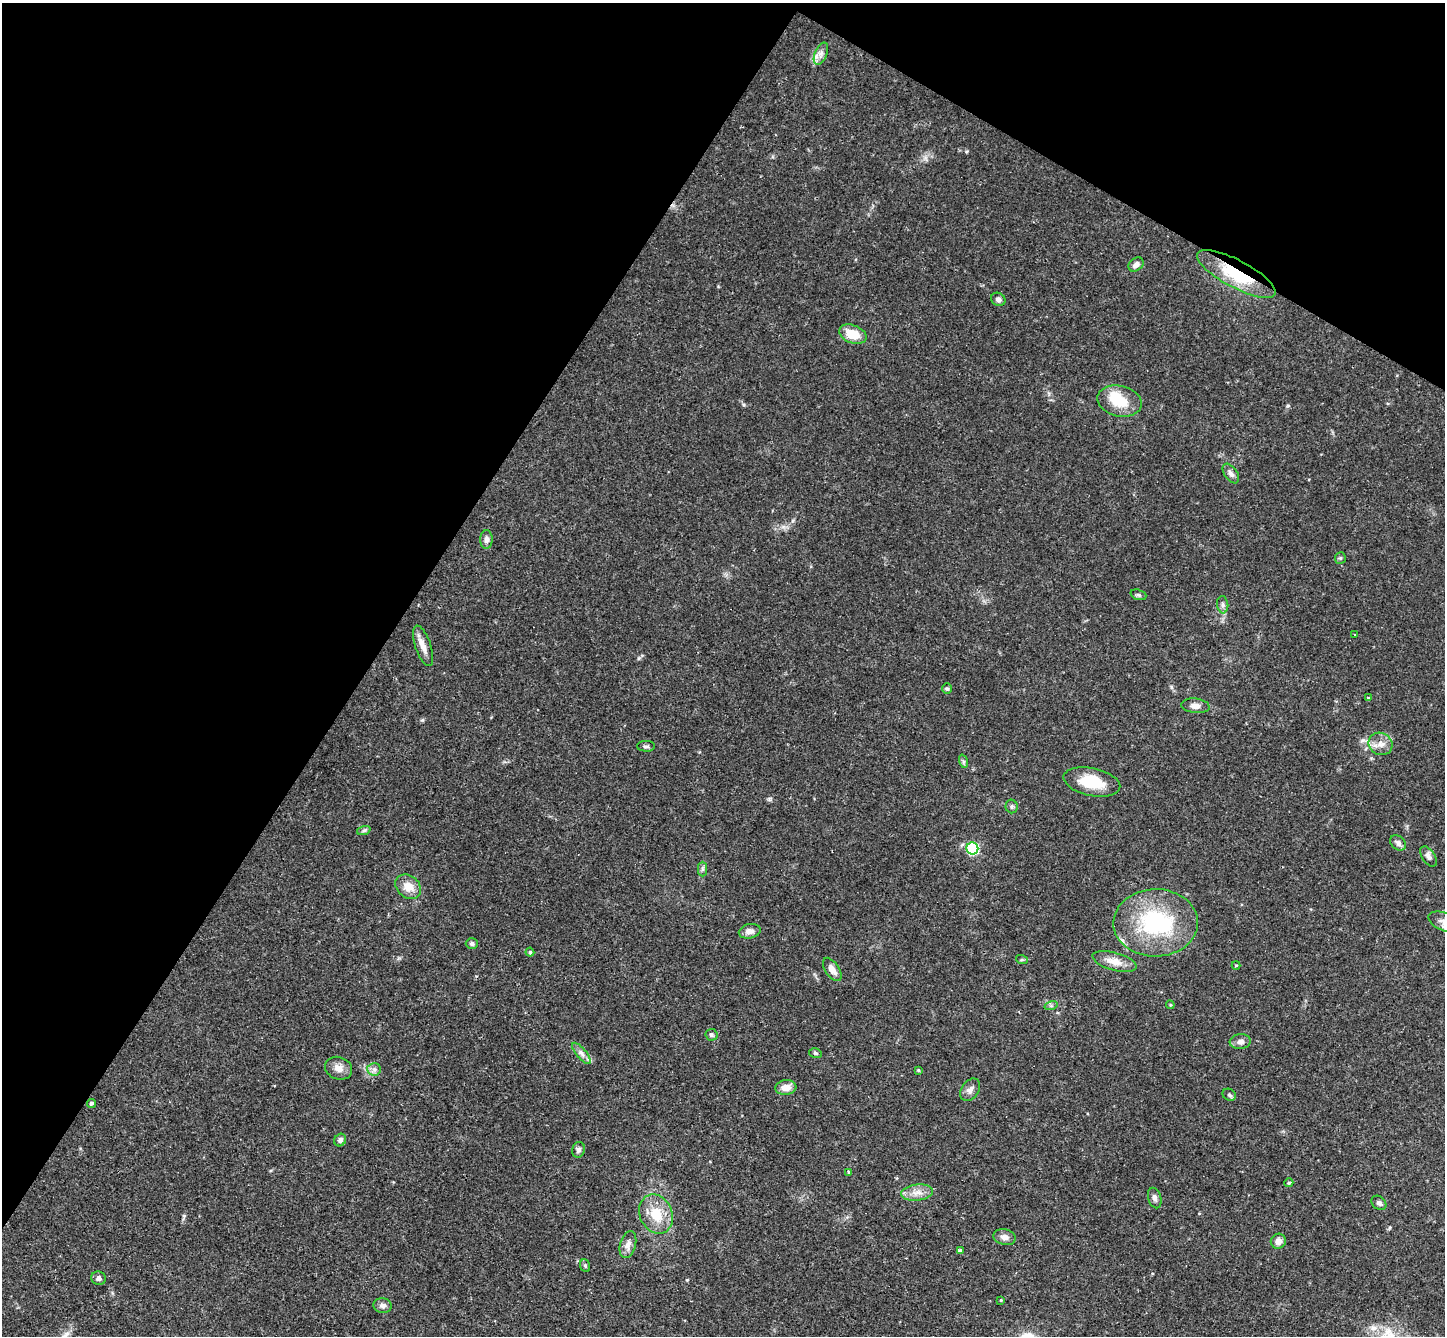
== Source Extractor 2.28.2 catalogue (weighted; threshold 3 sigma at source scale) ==
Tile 2 of 4 x 4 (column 2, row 1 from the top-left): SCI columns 1482-2924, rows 4341-5674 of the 5846 x 5873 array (HDU 1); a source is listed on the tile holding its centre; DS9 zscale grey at full resolution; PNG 1447 x 1338 px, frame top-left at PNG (2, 3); each listed source drawn as its Kron ellipse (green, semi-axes under 4 px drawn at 4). Shown black and unused: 32% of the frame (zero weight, under 3 of 4 exposures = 6% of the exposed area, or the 3 px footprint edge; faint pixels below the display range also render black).
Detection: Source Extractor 2.28.2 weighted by HDU 2 'WHT'; one run over the whole footprint, this tile lists its part. Background 0.0589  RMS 0.0036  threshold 0.0164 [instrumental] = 3 sigma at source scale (4.5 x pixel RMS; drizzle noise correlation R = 1.50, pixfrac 1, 0.05/0.05 arcsec/px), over >= 5 px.
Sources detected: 68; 2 inside a brighter object's white glare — neither listed nor drawn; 1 inside a brighter listed object's ellipse — not listed separately; the other 65 listed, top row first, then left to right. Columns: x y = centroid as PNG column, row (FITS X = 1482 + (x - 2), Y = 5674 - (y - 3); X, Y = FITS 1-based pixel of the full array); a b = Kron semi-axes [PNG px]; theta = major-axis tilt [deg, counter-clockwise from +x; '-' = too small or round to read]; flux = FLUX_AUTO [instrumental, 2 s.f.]
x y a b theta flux
821 54 12 6 66 2
1136 264 8 6 38 1.7
1236 274 44 13 -28 22
998 299 7 6 - 1.2
853 334 14 9 -21 7.2
1120 401 22 15 -14 9.4
1231 473 11 6 -54 1.6
486 539 9 6 88 1.5
1340 558 6 5 - 0.57
1138 595 8 5 -19 0.66
1223 605 9 5 -84 1.1
1355 635 2 2 - 0.26
423 646 21 8 -71 3.3
947 689 5 5 - 0.55
1368 698 4 3 - 0.47
1195 706 14 7 -6 2.1
1381 744 12 11 - 3.1
646 746 9 5 0 0.93
963 761 7 4 -72 0.62
1092 782 29 14 -12 11
1012 806 7 6 - 0.76
364 830 7 4 19 0.68
1398 843 9 6 -42 1.5
972 848 6 6 - 33
1429 857 11 6 -55 1.6
702 869 7 4 90 0.81
408 887 14 11 -40 4.5
1444 922 17 9 -20 2.4
1156 923 42 33 1 39
750 931 11 7 12 2.1
472 943 6 5 - 0.8
530 952 4 4 - 0.65
1022 960 6 4 -18 0.51
1114 961 23 9 -15 4.5
1236 965 4 4 - 0.38
832 969 13 7 -57 2.8
1170 1005 4 4 - 0.39
1051 1006 7 4 17 0.7
711 1035 6 6 - 0.72
1240 1042 11 7 7 1.6
581 1053 13 5 -49 1.7
815 1053 6 5 - 0.69
338 1068 14 11 -21 3
374 1069 7 6 - 1.2
918 1070 4 3 - 0.4
786 1087 10 7 5 3.8
970 1090 12 8 55 1.9
1229 1095 7 5 -34 0.84
91 1103 4 4 - 0.79
340 1140 6 5 - 1.2
578 1150 8 6 73 1.3
849 1173 4 4 - 0.78
1289 1183 4 4 - 0.6
917 1192 16 8 6 3.3
1155 1198 10 6 -75 1.3
1379 1203 8 6 -42 1.1
656 1214 20 16 -64 9.8
1004 1237 11 8 -13 2
1278 1241 8 7 - 2.2
628 1245 14 7 74 2.3
960 1251 4 4 - 1
585 1266 6 5 - 0.57
99 1278 7 7 - 1.3
1001 1300 3 3 - 0.34
382 1306 9 7 -6 1.4
Overlapping masked pixels (flux is a lower limit): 1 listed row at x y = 1236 274
Isophote crosses this tile's border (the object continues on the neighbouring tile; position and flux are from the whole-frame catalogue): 1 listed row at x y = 1444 922